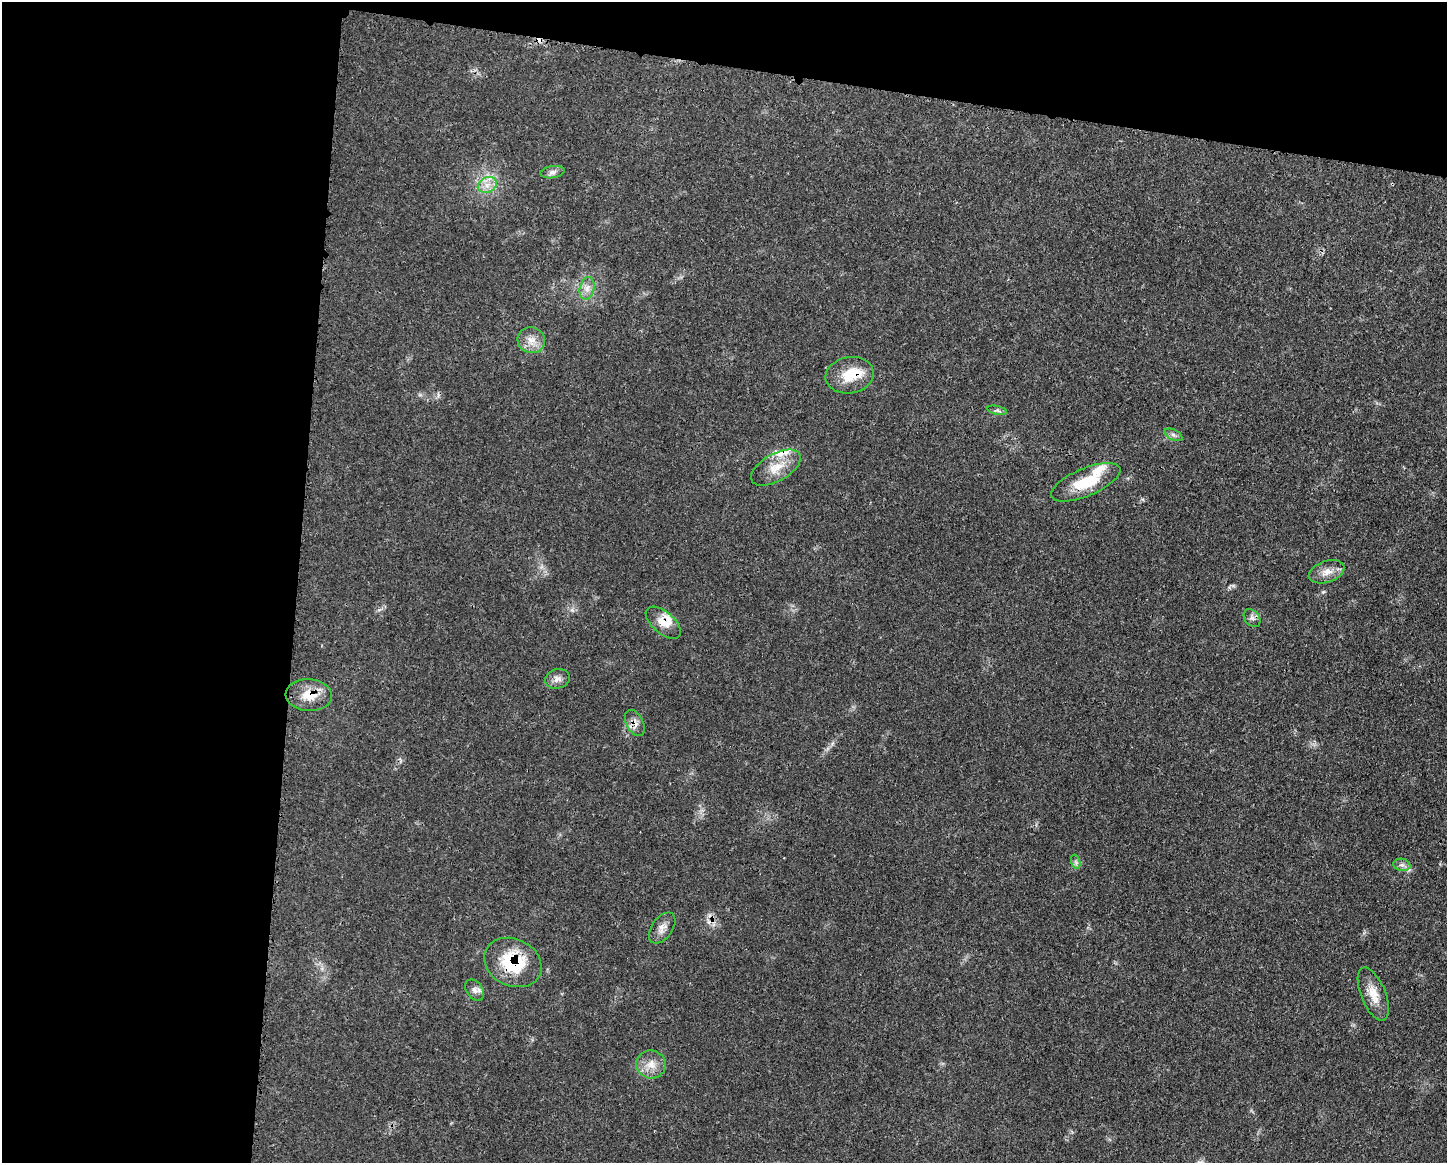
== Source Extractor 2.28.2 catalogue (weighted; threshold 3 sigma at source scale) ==
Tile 1 of 3 x 4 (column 1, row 1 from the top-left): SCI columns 122-1566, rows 3492-4652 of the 4688 x 4656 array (HDU 1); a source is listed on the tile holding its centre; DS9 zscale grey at full resolution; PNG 1449 x 1165 px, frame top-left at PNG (2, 2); each listed source drawn as its Kron ellipse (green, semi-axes under 4 px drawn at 4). Shown black and unused: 26% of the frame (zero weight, under 3 of 4 exposures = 2% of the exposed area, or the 3 px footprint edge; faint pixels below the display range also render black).
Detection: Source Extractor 2.28.2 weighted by HDU 2 'WHT'; one run over the whole footprint, this tile lists its part. Background 0.0546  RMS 0.0033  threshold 0.0148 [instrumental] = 3 sigma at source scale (4.5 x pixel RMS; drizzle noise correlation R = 1.50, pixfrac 1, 0.05/0.05 arcsec/px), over >= 5 px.
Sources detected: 28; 1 inside a brighter object's white glare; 2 cosmic-ray / hot-pixel residue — neither listed nor drawn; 3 inside a brighter listed object's ellipse — not listed separately; the other 22 listed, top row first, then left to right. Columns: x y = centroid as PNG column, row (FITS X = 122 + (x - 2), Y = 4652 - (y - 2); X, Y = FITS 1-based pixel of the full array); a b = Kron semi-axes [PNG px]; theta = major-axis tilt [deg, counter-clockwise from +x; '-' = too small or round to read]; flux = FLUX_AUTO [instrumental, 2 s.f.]
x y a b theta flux
552 172 12 6 9 1.4
487 185 10 7 27 2.4
587 288 11 7 79 2.1
531 340 14 13 - 3.7
850 375 24 18 10 8.8
997 410 10 3 -11 0.69
1173 435 9 5 -27 0.98
776 468 27 13 29 6.5
1086 482 37 14 23 12
1327 572 18 10 19 3.4
1252 618 10 7 -51 1.3
663 623 21 11 -40 4
557 679 12 9 15 2
309 695 23 16 -3 6.5
635 723 14 8 -63 2.3
1076 862 7 4 -71 0.75
1402 865 8 6 -11 1.2
662 928 17 10 54 2.5
513 962 30 23 -26 18
474 990 12 8 -54 1.6
1373 994 28 12 -68 5.4
651 1064 15 14 - 4
Overlapping masked pixels (flux is a lower limit): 5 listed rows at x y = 850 375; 663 623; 309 695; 635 723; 513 962